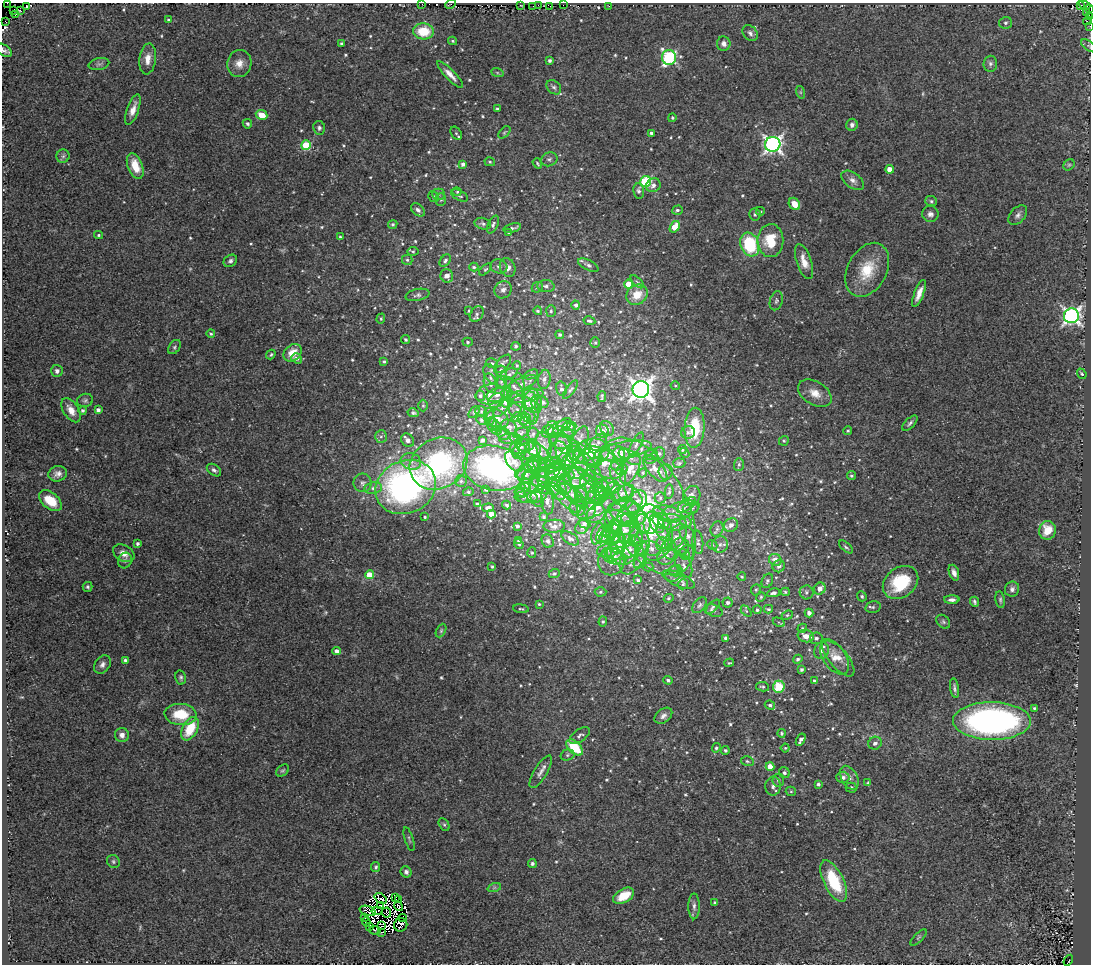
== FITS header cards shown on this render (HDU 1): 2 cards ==
NAXIS1  =                 1089
NAXIS2  =                  962

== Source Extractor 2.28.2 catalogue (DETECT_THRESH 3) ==
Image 1089 x 962 px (HDU 1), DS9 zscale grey, 1 PNG px = 1 image px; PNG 1093 x 966 px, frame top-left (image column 1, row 962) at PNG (2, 3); each listed source drawn as its Kron ellipse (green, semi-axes under 4 px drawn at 4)
Background 0.119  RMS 0.023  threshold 0.0702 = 3 sigma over >= 5 px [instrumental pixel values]
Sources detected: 696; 14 with non-positive FLUX_AUTO (blend fragments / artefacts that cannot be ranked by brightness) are neither listed nor drawn; of the other 682, the 500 brightest by FLUX_AUTO listed and drawn (182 fainter detections omitted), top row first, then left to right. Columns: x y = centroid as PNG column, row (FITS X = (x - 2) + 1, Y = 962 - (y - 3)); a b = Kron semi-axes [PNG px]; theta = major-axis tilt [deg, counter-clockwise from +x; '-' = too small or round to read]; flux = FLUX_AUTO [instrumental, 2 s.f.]
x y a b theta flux
7 3 2 2 - 5.9
421 4 2 2 - 4.4
450 4 5 2 - 7.1
520 5 2 2 - 3.6
538 5 2 2 - 6.6
563 5 3 2 - 6.6
1085 5 6 4 -24 12
533 6 2 2 - 3.7
550 6 3 2 - 6.4
609 6 2 2 - 5.6
1080 6 3 2 - 5.5
27 7 3 3 - 2.4
1089 9 3 2 - 73
14 10 4 3 - 18
20 10 3 3 - 13
1087 13 3 3 - 70
16 14 3 2 - 2.5
1090 16 2 2 - 13
168 20 4 3 - 2.5
1087 21 4 2 - 2.1
6 22 3 2 - 5.9
1006 23 6 6 - 3.5
1090 26 2 2 - 7
423 31 10 8 -2 51
750 33 9 6 -50 5.6
453 41 4 3 - 2
341 43 3 3 - 2.2
724 44 7 7 - 7.5
1089 46 9 4 -36 3
4 50 9 5 -31 4.9
669 57 7 7 - 230
148 59 15 8 84 17
550 60 3 3 - 3.4
239 63 13 12 - 15
99 64 10 6 11 4.5
990 64 8 7 - 4.8
497 72 6 4 -20 2.4
450 74 18 5 -46 12
554 87 8 6 -43 4.4
800 92 6 4 -71 2.5
497 109 3 3 - 2.8
133 110 16 5 71 14
262 115 6 5 - 22
672 118 4 4 - 2.7
247 124 5 4 - 3.1
852 125 6 5 - 5.4
319 128 7 6 - 4.2
504 132 7 4 45 2.6
456 133 7 5 -55 3
652 133 4 3 - 5.9
773 144 8 7 - 610
306 145 5 5 - 73
63 156 6 6 - 4.5
549 159 8 6 22 4.4
490 162 5 4 - 2.3
537 163 5 3 - 2.2
463 164 4 4 - 5
1069 165 6 5 - 2.5
135 166 13 7 -68 32
890 169 4 4 - 22
853 180 13 7 -36 9
646 181 5 5 - 150
653 185 7 6 - 6.4
639 191 8 5 -83 4.6
457 192 4 4 - 2
438 194 6 5 - 3.5
460 196 9 5 -28 3.3
434 197 6 5 - 2.8
441 199 6 5 - 3.3
931 201 6 5 - 2.9
794 204 6 5 - 20
418 210 8 5 -41 5.2
677 210 5 4 - 3.3
760 211 4 3 - 2.1
755 214 6 6 - 3.6
930 214 8 8 - 7.2
1018 215 11 7 47 6.8
393 224 5 4 - 2.9
483 224 8 6 -14 4.6
493 224 9 5 64 4.8
675 227 6 4 57 29
512 228 9 3 15 4.5
508 232 4 4 - 3.1
99 235 4 4 - 2.1
340 237 3 3 - 2.2
770 241 16 13 -89 47
750 244 12 9 -69 97
413 251 5 4 - 2.1
407 260 5 5 - 3.1
230 261 7 5 36 4.5
445 261 7 4 53 4.2
804 261 18 7 -72 18
588 265 11 5 -27 4.6
499 266 8 7 - 5.9
474 267 4 3 - 2.5
508 267 10 7 -69 9.5
485 269 8 4 41 2.8
867 270 29 19 62 56
447 276 7 6 - 10
637 282 8 3 -44 2.8
628 284 4 4 - 28
546 286 8 6 -6 5.3
537 287 6 5 - 2.6
503 290 9 8 - 7.7
919 293 14 4 68 13
418 295 12 6 12 4.9
637 295 11 9 38 29
776 301 10 6 74 4.1
576 305 4 4 - 4.4
469 311 4 3 - 2.1
538 311 4 4 - 2.9
551 311 6 5 - 3.1
477 314 8 6 56 5
1071 316 7 7 - 600
381 319 5 4 - 2
589 321 6 4 -11 3
211 334 4 4 - 2.5
560 335 4 4 - 2.9
406 340 4 3 - 2.9
468 342 5 4 - 2.2
595 343 5 4 - 2.2
516 346 4 4 - 3.2
174 347 8 5 54 3.3
292 353 10 7 39 24
271 355 5 3 - 2.2
297 358 6 4 -36 5.4
384 361 3 3 - 2.3
492 363 6 5 - 2.9
503 364 11 6 49 6.3
517 365 4 3 - 2.1
57 371 6 5 - 5.2
501 371 6 5 - 10
491 374 10 6 -62 6.1
509 374 9 5 24 4.5
531 374 7 4 23 2.5
1082 374 5 4 - 2.1
544 379 9 6 81 6.6
501 382 6 5 - 3.2
490 383 10 6 -74 6.5
522 384 16 6 24 9.7
514 386 13 5 -41 5.4
675 386 5 4 - 2
561 389 7 5 -76 4.4
641 389 8 8 - 1200
570 390 11 4 52 3.6
507 393 6 5 - 3.2
815 393 18 11 -31 20
490 394 14 10 10 12
497 395 11 6 13 8.7
516 395 22 8 84 15
480 396 5 5 - 3.4
525 396 19 6 12 8.9
602 396 5 2 - 2.2
85 400 8 6 17 3.8
532 400 14 9 -64 12
496 401 8 6 40 6.9
506 402 6 5 - 13
536 402 7 5 88 3.7
543 402 6 5 - 3.5
525 403 11 6 -16 10
423 405 6 5 - 2.2
502 408 11 5 49 4.4
531 408 16 7 -85 14
71 410 13 7 -58 16
83 410 4 4 - 3.4
98 410 4 4 - 5.4
481 411 5 5 - 2.4
474 412 7 4 49 2.3
413 413 5 4 - 3.1
529 416 7 6 - 4
489 417 9 5 -84 4.5
517 417 5 4 - 4.6
498 419 11 8 -25 9.8
524 419 6 5 - 4.4
481 420 5 4 - 2.1
526 422 6 5 - 5.8
910 423 10 5 46 4.4
492 424 7 5 -85 3.6
564 424 8 5 35 3.7
495 425 7 4 -53 3.1
570 426 7 4 -2 3.7
509 427 8 6 -38 4.3
558 428 11 5 32 6.7
607 428 8 6 -49 6.4
695 428 20 10 86 62
553 429 8 6 -90 6.5
497 430 5 4 - 2.3
569 430 8 6 -47 5.6
548 431 7 5 50 10
603 431 7 6 - 6.5
848 431 4 3 - 2
563 432 10 5 -14 6
688 432 7 6 - 5.5
521 433 8 5 25 2.9
503 434 7 5 -37 4.5
533 434 6 5 - 3.3
381 437 6 6 - 3.9
510 439 10 5 0 4
516 439 7 5 -44 3.1
408 440 7 6 - 6.4
482 440 4 3 - 3
784 441 5 4 - 2.4
560 442 11 7 -8 7.7
598 442 9 7 40 6.6
579 443 18 8 68 13
636 444 12 5 62 4.8
525 445 8 6 6 5.8
543 445 14 8 -81 12
520 447 10 7 16 7.8
534 448 7 7 - 6.2
584 448 6 6 - 6.1
575 450 29 8 -31 25
623 450 29 8 11 23
682 450 4 4 - 2.1
564 451 17 8 -78 18
519 452 8 6 63 4.9
533 452 15 9 -16 17
592 452 17 13 9 48
613 453 12 8 -5 11
685 453 5 4 - 2.3
558 454 13 10 86 15
621 454 8 7 - 7.3
659 454 6 6 - 4.4
607 455 7 6 - 9.1
651 455 6 5 - 3.1
575 457 9 6 -4 9.3
630 457 12 6 -29 6.6
652 458 7 4 35 2.1
567 460 20 9 60 27
411 461 10 8 -16 10
514 462 12 7 -50 12
594 462 8 5 14 3.8
603 463 22 12 -32 30
679 463 6 5 - 2.9
438 464 30 25 27 230
533 464 7 7 - 7.9
539 464 7 6 - 4.3
739 464 6 5 - 2.9
530 465 8 6 -21 7.5
554 465 9 6 23 7.4
575 465 14 13 - 24
617 465 6 5 - 2.8
586 467 25 9 -54 23
494 468 31 22 -12 340
630 468 17 8 66 16
538 469 24 9 17 26
655 469 16 7 -49 13
214 470 8 5 -35 4.8
549 470 11 9 14 11
622 470 6 5 - 2.5
556 472 11 8 -12 12
666 472 8 7 - 7.2
643 473 4 4 - 2.1
58 474 9 7 13 8.7
525 474 9 7 65 9.1
543 475 8 5 -78 4.9
618 475 13 7 -68 8.5
589 476 7 5 -31 4.3
851 476 4 4 - 2.8
552 477 23 9 8 26
576 477 13 9 -9 17
461 481 6 6 - 4
530 482 11 7 -56 9.2
539 482 13 6 53 9
363 483 9 9 - 7.4
582 483 19 10 -56 27
565 484 10 7 88 12
575 484 32 15 -26 50
588 484 9 7 -54 8.7
406 487 31 26 24 520
554 487 8 7 - 10
604 487 12 7 32 12
373 488 8 6 11 6.9
543 488 7 5 1 4.6
558 488 12 8 -78 11
613 488 7 6 - 4.8
486 490 4 2 - 2
524 490 8 6 50 6.6
593 491 17 11 23 20
669 491 7 3 86 2.6
468 492 5 4 - 2.8
520 492 5 5 - 3.4
532 492 17 7 -54 11
626 493 8 7 - 6.6
539 494 9 7 40 10
606 494 7 4 -4 3.1
622 494 11 7 26 9.2
573 495 17 6 -40 12
581 495 10 6 85 6.3
597 495 10 9 - 12
601 495 7 6 - 5.7
633 495 13 5 -51 6.9
522 496 8 4 -56 3.6
692 496 10 8 63 6.9
526 497 11 6 -4 6.7
563 497 20 5 -46 11
660 498 5 5 - 3.3
50 501 13 8 -40 35
547 501 13 6 -83 6.8
637 502 12 8 54 10
477 504 3 3 - 3.3
622 504 11 6 19 6
507 505 4 2 - 2.3
591 505 5 4 - 2
687 505 11 5 38 6.1
646 506 75 40 -62 270
578 507 9 8 - 6.7
597 507 21 8 26 17
488 508 6 3 6 5.3
589 508 10 6 -83 5.5
691 508 8 5 11 3.6
680 510 20 8 16 16
491 514 4 4 - 19
596 514 10 8 34 8.9
620 514 14 7 -36 10
628 514 14 9 60 17
667 514 15 8 -14 13
425 517 3 3 - 2.2
544 517 3 3 - 2.7
638 518 8 7 - 8.4
629 521 8 5 -41 5.2
661 521 9 7 -33 13
619 522 16 11 -30 19
651 522 11 8 82 13
672 522 14 8 -9 14
686 522 6 5 - 3.4
657 523 10 6 -67 19
584 524 6 4 -28 3.3
643 524 10 7 -75 10
731 525 7 6 - 8.8
517 526 4 4 - 4.1
554 526 11 6 2 7.9
615 526 7 7 - 7.7
582 527 7 6 - 7.6
717 529 8 6 64 4.6
1047 530 9 8 - 32
624 531 18 13 69 27
609 533 6 5 - 4.3
651 533 28 21 -81 73
663 533 10 5 -57 5.5
598 534 11 5 74 4.8
603 534 10 6 62 8.5
614 534 9 7 86 8.4
688 536 11 7 -59 8.9
607 537 7 6 - 9.6
676 537 15 8 57 13
570 538 10 5 -34 4.3
615 538 15 8 -76 14
518 540 4 3 - 2.4
548 541 7 5 -62 4.4
635 541 6 5 - 3.1
698 542 12 5 -85 5.1
626 543 22 15 72 42
138 544 3 3 - 3.7
519 544 5 3 - 2.9
663 544 7 6 - 8.8
712 545 5 4 - 2.2
720 545 8 8 - 7.3
681 546 8 8 - 8
846 547 8 3 -42 2.7
616 548 15 8 65 15
641 548 7 6 - 4.7
651 548 10 7 -23 8.9
630 549 8 7 - 5.6
670 550 10 7 -79 8.7
608 551 11 6 5 6.2
622 551 17 9 10 19
124 553 11 8 -29 13
532 553 5 4 - 2.1
635 553 23 11 62 24
687 553 7 7 - 5.5
683 554 6 4 -17 2.8
666 556 9 8 - 11
614 557 13 7 -24 11
125 560 8 6 63 5
775 560 6 5 - 12
640 561 8 5 53 4.3
611 562 13 13 - 18
684 566 12 7 -67 8
779 566 6 6 - 6.5
492 567 4 3 - 2.2
648 567 5 4 - 2.1
676 571 7 6 - 3.9
554 573 5 4 - 2.7
954 573 8 4 -70 7.3
674 574 8 7 - 6.1
369 575 4 4 - 35
742 577 4 4 - 2.1
638 580 3 3 - 3
679 580 17 6 -24 8.9
767 581 7 5 64 3.6
901 582 19 15 37 74
683 584 5 5 - 2.7
88 587 5 5 - 2.8
820 589 6 5 - 12
1012 589 7 7 - 5.6
756 590 6 4 68 2.5
600 592 6 4 1 2.7
785 592 4 4 - 2.2
807 592 7 7 - 4.6
774 593 6 4 11 5
862 596 5 4 - 3.5
761 597 5 4 - 2.1
669 598 5 4 - 2.7
952 600 8 4 1 6.1
1000 600 8 4 -80 3.2
975 602 5 3 - 3.2
728 603 5 5 - 4.8
539 604 4 4 - 2.1
700 605 9 6 51 4.5
713 607 9 4 44 2.6
873 607 8 5 13 3.9
521 609 8 3 -7 2.2
768 609 4 3 - 2.7
757 610 4 4 - 3.1
714 611 9 5 -19 4.8
746 611 6 4 -45 2
809 613 4 4 - 7
787 615 6 4 23 2.3
603 622 5 4 - 2.2
779 622 6 4 -27 2
943 622 8 6 -46 3.4
802 628 5 4 - 2.6
441 631 7 4 64 2.7
806 636 8 6 -14 14
726 638 4 3 - 3.9
816 638 6 6 - 5
337 651 4 4 - 6.5
821 651 8 7 - 8.9
835 658 19 11 -54 23
838 658 23 9 -51 22
798 659 5 4 - 4.2
126 661 4 4 - 6.9
729 663 5 3 - 2
102 665 10 7 52 7
801 669 4 4 - 3.5
181 677 7 5 -79 3.5
668 680 4 4 - 3.7
814 681 4 3 - 2.2
762 687 6 4 -11 2.9
779 687 6 5 - 70
954 688 10 4 -80 4.5
770 705 5 4 - 3.4
1034 708 4 3 - 2.7
180 714 16 10 -4 48
663 716 10 6 37 6.6
992 721 39 19 0 550
190 729 12 7 62 51
781 733 4 4 - 2.9
122 735 7 7 - 7.6
580 736 12 6 35 5.7
801 740 6 3 60 7
875 743 7 6 - 6.9
575 747 10 6 -44 65
716 748 5 4 - 3.2
785 748 4 4 - 2.1
725 750 4 3 - 2.7
567 755 7 5 17 3.4
747 761 6 5 - 3
770 766 4 4 - 18
283 771 7 5 38 2.8
541 772 18 6 59 9.7
784 773 6 5 - 4.2
843 777 6 5 - 6.4
849 778 13 8 -62 10
778 780 6 6 - 4.3
868 783 4 3 - 2.7
818 784 3 3 - 3.5
773 786 9 7 85 6.7
851 788 5 5 - 4.3
791 791 5 4 - 2.2
444 825 7 5 -62 2.8
409 839 12 3 -73 2.8
113 861 7 6 - 3.3
532 864 4 4 - 3.5
376 867 5 4 - 2.8
406 872 6 5 - 5.7
834 881 22 10 -64 81
494 888 7 4 19 2.8
624 896 11 7 30 32
395 897 2 2 - 3.7
381 898 6 4 -37 2.5
398 900 2 2 - 2.7
714 903 3 3 - 2.8
380 905 4 2 - 2.5
399 906 5 3 - 3.1
694 906 13 5 90 6.5
368 911 8 5 -18 9.1
377 911 5 2 - 2.1
387 912 5 2 - 2.4
365 918 3 2 - 3.9
403 918 4 2 - 3.2
366 922 5 2 - 3.1
401 925 7 6 - 4.2
381 926 3 3 - 4
370 927 3 2 - 26
375 930 6 3 -17 6.4
381 933 4 2 - 2.2
918 937 10 4 45 3.3
1068 960 6 2 58 11
At the frame edge (FLAGS 8, measured only in part): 10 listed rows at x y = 7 3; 421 4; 450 4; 1089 9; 1090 16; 1087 21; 1090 26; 1089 46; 4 50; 1068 960
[182 fainter detections neither listed nor drawn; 14 non-positive-flux detections neither listed nor drawn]